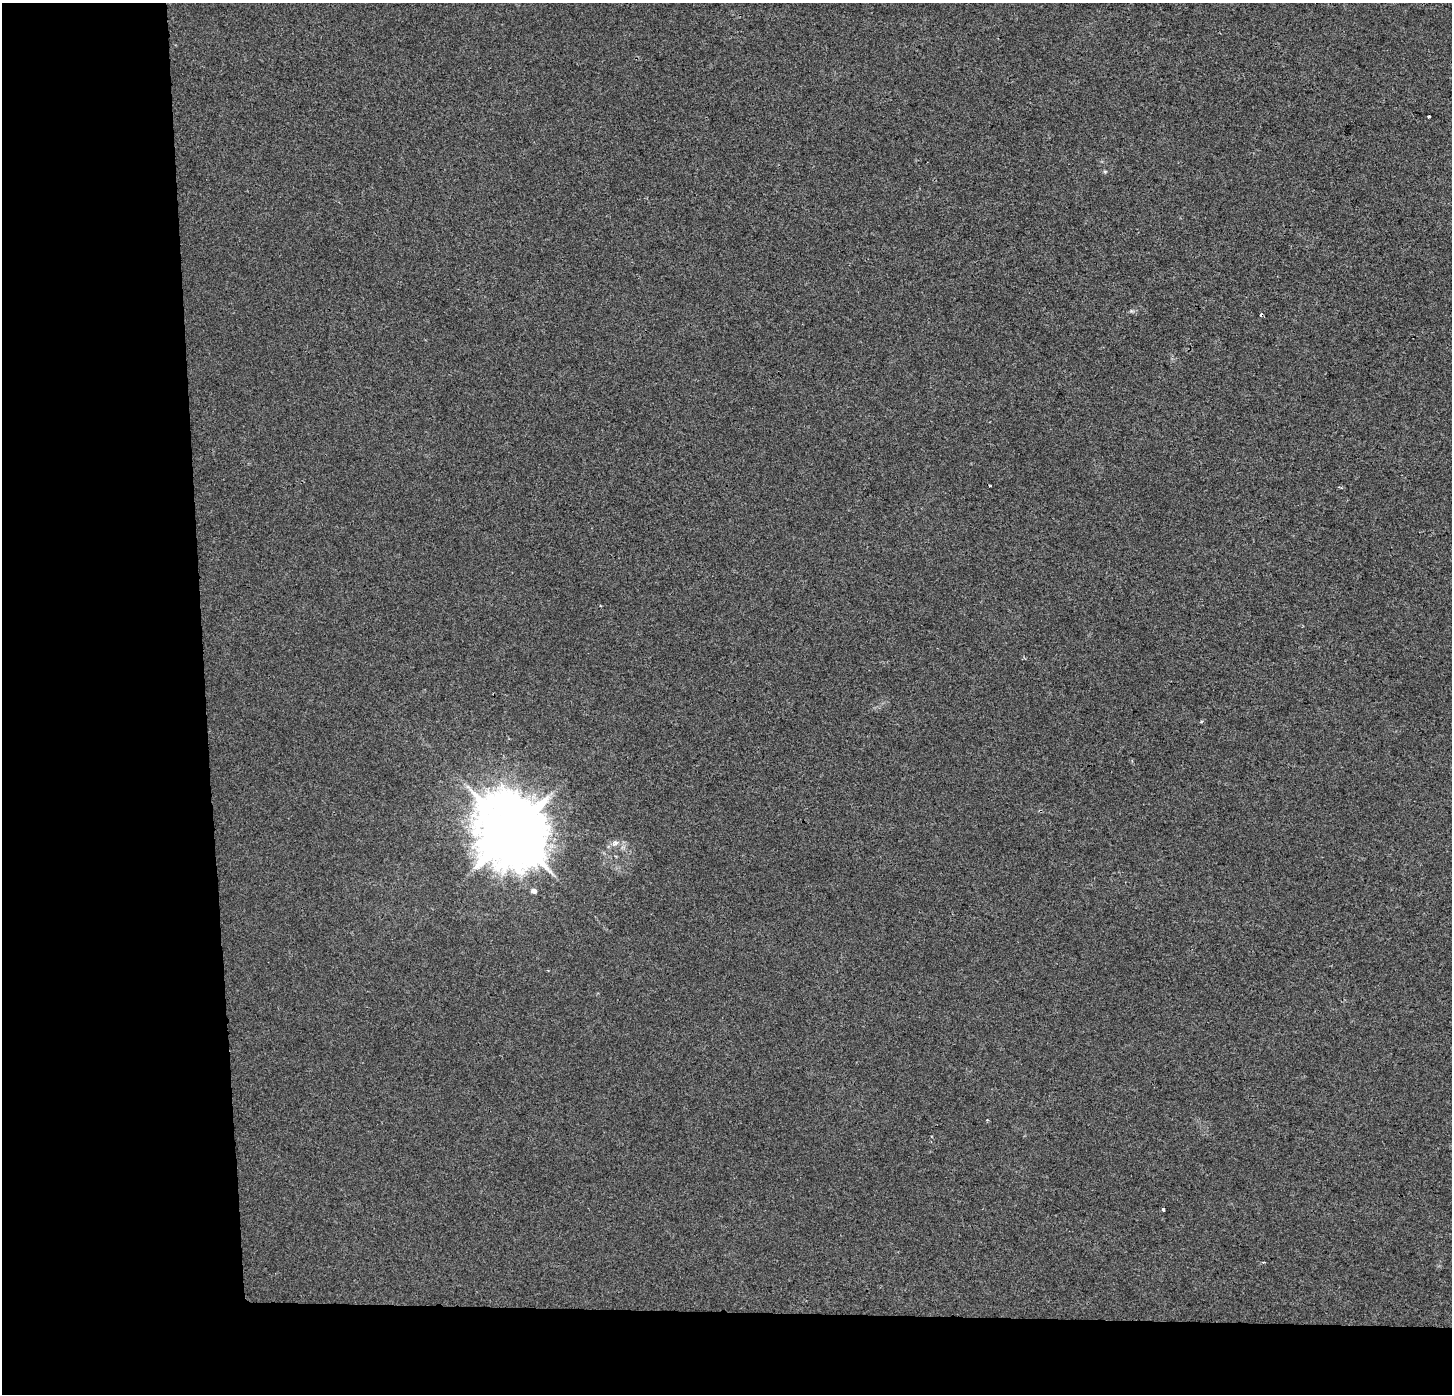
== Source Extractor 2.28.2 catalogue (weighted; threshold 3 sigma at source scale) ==
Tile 7 of 3 x 3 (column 1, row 3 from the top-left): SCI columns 48-1497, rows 1-1392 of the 4444 x 4184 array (HDU 1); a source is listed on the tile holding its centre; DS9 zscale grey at full resolution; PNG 1454 x 1396 px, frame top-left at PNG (2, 3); no overlay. Shown black and unused: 19% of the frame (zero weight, under 2 of 3 exposures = <1% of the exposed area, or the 3 px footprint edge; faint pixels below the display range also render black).
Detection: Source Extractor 2.28.2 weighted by HDU 2 'WHT'; one run over the whole footprint, this tile lists its part. Background 0.00431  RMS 0.0046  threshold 0.0206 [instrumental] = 3 sigma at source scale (4.5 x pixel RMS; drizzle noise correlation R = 1.50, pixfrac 1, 0.0396/0.0396 arcsec/px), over >= 5 px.
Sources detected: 10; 2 cosmic-ray / hot-pixel residue — not listed; the other 8 listed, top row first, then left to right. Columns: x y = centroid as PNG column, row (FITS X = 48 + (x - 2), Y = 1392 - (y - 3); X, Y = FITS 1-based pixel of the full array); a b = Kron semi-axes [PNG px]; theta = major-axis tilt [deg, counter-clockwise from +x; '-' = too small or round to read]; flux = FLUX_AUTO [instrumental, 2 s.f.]
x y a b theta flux
1429 116 3 3 - 1.2
1105 172 6 4 0 0.54
1201 721 4 3 - 0.57
512 832 21 19 -54 3900
615 843 9 6 27 1.8
534 891 5 4 - 2.8
987 1120 4 3 - 0.38
1163 1209 3 3 - 4.3